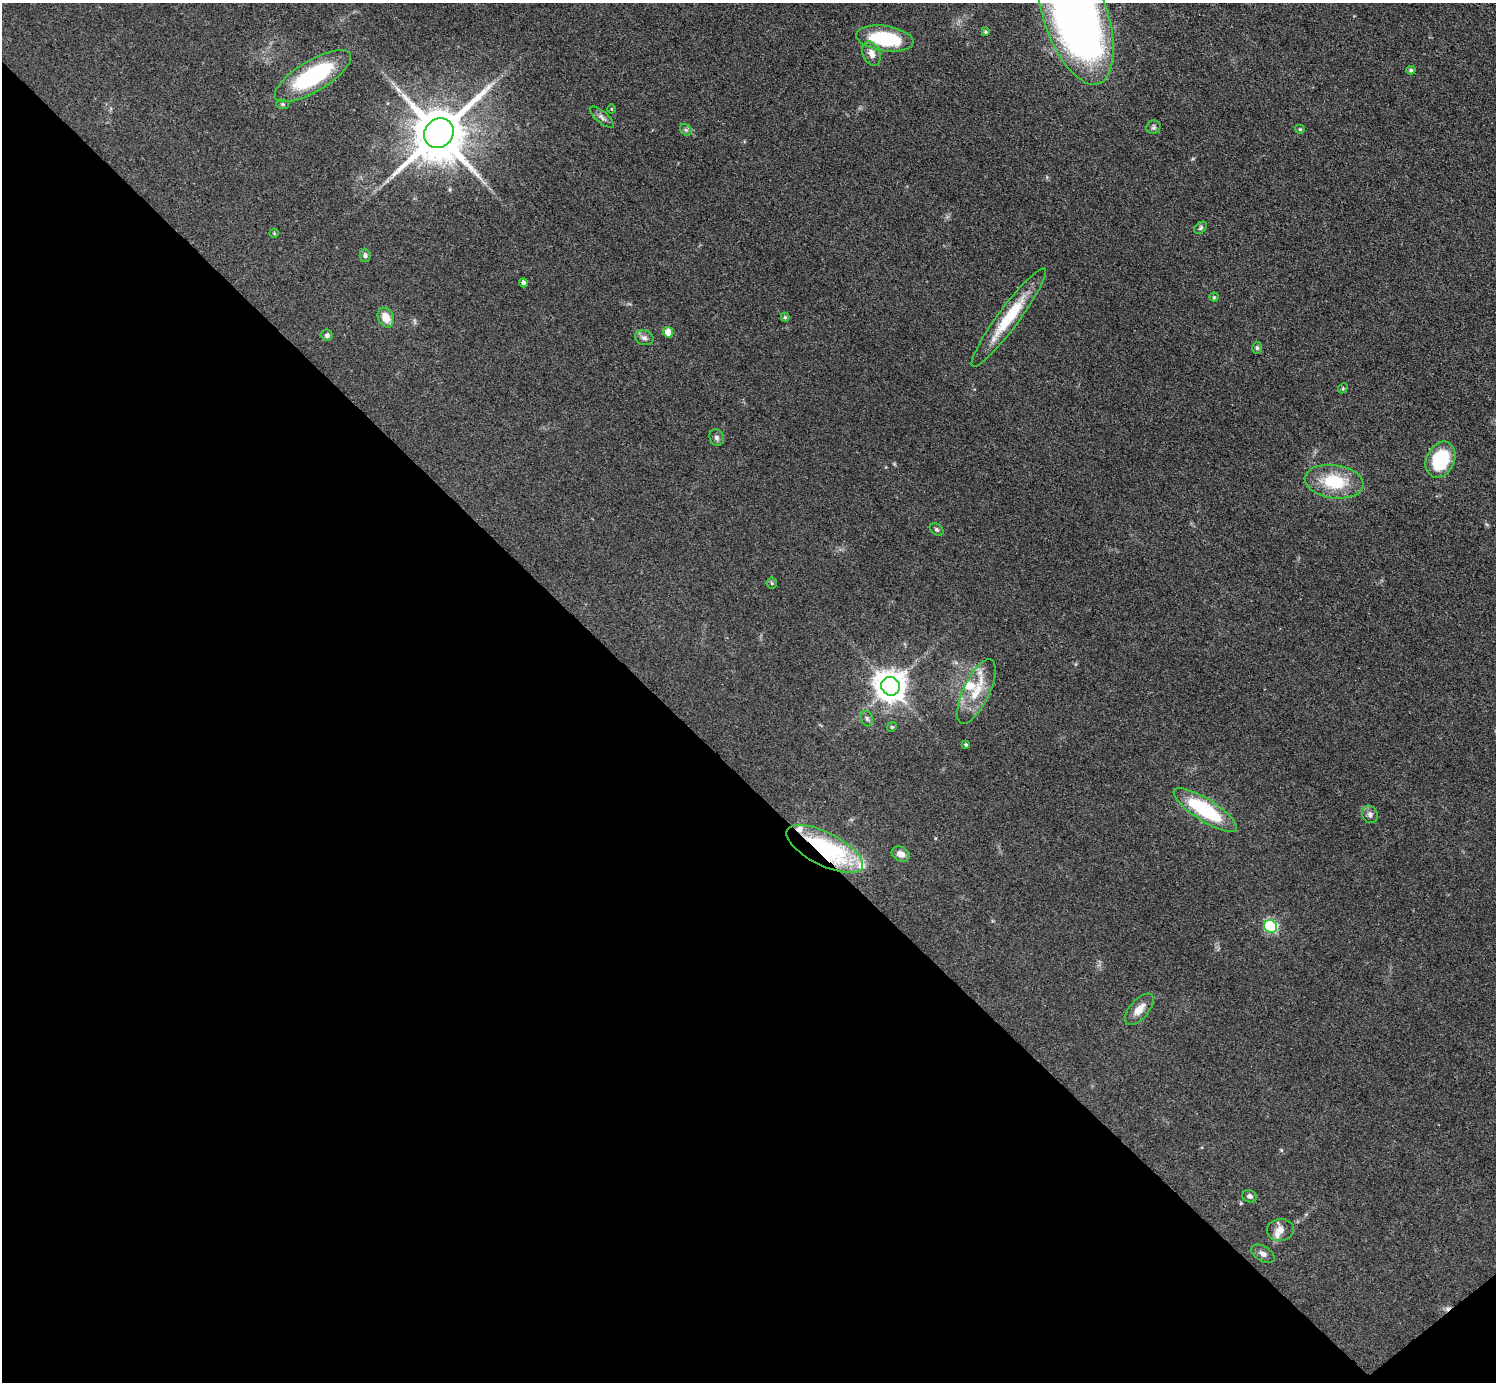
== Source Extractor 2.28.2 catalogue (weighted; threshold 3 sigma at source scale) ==
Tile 14 of 4 x 4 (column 2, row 4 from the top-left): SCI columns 1498-2991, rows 301-1680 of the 5982 x 5980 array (HDU 1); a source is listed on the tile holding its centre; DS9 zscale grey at full resolution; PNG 1498 x 1384 px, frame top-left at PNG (2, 3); each listed source drawn as its Kron ellipse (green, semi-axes under 4 px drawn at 4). Shown black and unused: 44% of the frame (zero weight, under 3 of 4 exposures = <1% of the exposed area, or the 3 px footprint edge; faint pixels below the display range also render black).
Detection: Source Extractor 2.28.2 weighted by HDU 2 'WHT'; one run over the whole footprint, this tile lists its part. Background 0.077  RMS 0.0058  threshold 0.0259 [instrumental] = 3 sigma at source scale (4.5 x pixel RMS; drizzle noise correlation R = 1.50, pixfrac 1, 0.05/0.05 arcsec/px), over >= 5 px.
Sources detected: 51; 1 cosmic-ray / hot-pixel residue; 1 long thin detection or spike segment (spike, bleed or trail) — neither listed nor drawn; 4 inside a brighter listed object's ellipse — not listed separately; the other 45 listed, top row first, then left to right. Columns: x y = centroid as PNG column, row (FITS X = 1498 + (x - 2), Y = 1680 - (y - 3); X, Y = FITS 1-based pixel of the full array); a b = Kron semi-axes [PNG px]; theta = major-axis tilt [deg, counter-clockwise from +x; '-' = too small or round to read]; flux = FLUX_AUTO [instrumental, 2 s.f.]
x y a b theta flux
1075 15 72 32 -71 480
985 32 4 3 - 0.9
885 39 29 12 -8 39
871 54 12 8 -67 4.2
1411 70 4 4 - 0.94
313 76 43 15 31 61
282 104 6 5 - 1.1
611 109 4 3 - 0.43
602 117 15 5 -41 2.1
1154 127 7 6 - 1.3
1300 129 5 4 - 0.64
686 130 6 5 - 1.2
439 133 16 14 46 3900
1201 228 7 5 44 1.1
274 233 4 4 - 0.71
365 255 6 5 - 1.5
523 283 4 3 - 1.6
1214 297 4 4 - 0.76
785 317 4 4 - 0.86
1009 317 61 10 53 26
386 318 10 7 -62 7.7
668 332 5 5 - 8.8
327 335 5 5 - 1.5
644 338 9 7 -14 2.1
1257 348 6 5 - 0.95
1343 388 5 4 - 0.66
717 438 8 7 - 1.6
1441 460 19 14 65 34
1334 482 29 16 -8 26
937 529 7 5 -39 1.2
772 583 5 5 - 0.8
890 686 9 9 - 930
976 692 35 13 64 16
867 719 8 5 -73 1.4
892 727 5 4 - 0.72
966 745 4 3 - 0.85
1205 810 37 11 -32 48
1370 814 9 7 -66 2.2
825 849 42 16 -27 89
901 854 9 7 -24 4.2
1270 926 6 6 - 78
1139 1009 19 9 49 6.5
1249 1196 7 6 - 1.9
1280 1230 13 11 7 4.7
1263 1254 13 7 -32 2.7
Overlapping masked pixels (flux is a lower limit): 1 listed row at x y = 825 849
Isophote crosses this tile's border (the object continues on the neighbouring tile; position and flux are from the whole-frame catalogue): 1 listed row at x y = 1075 15